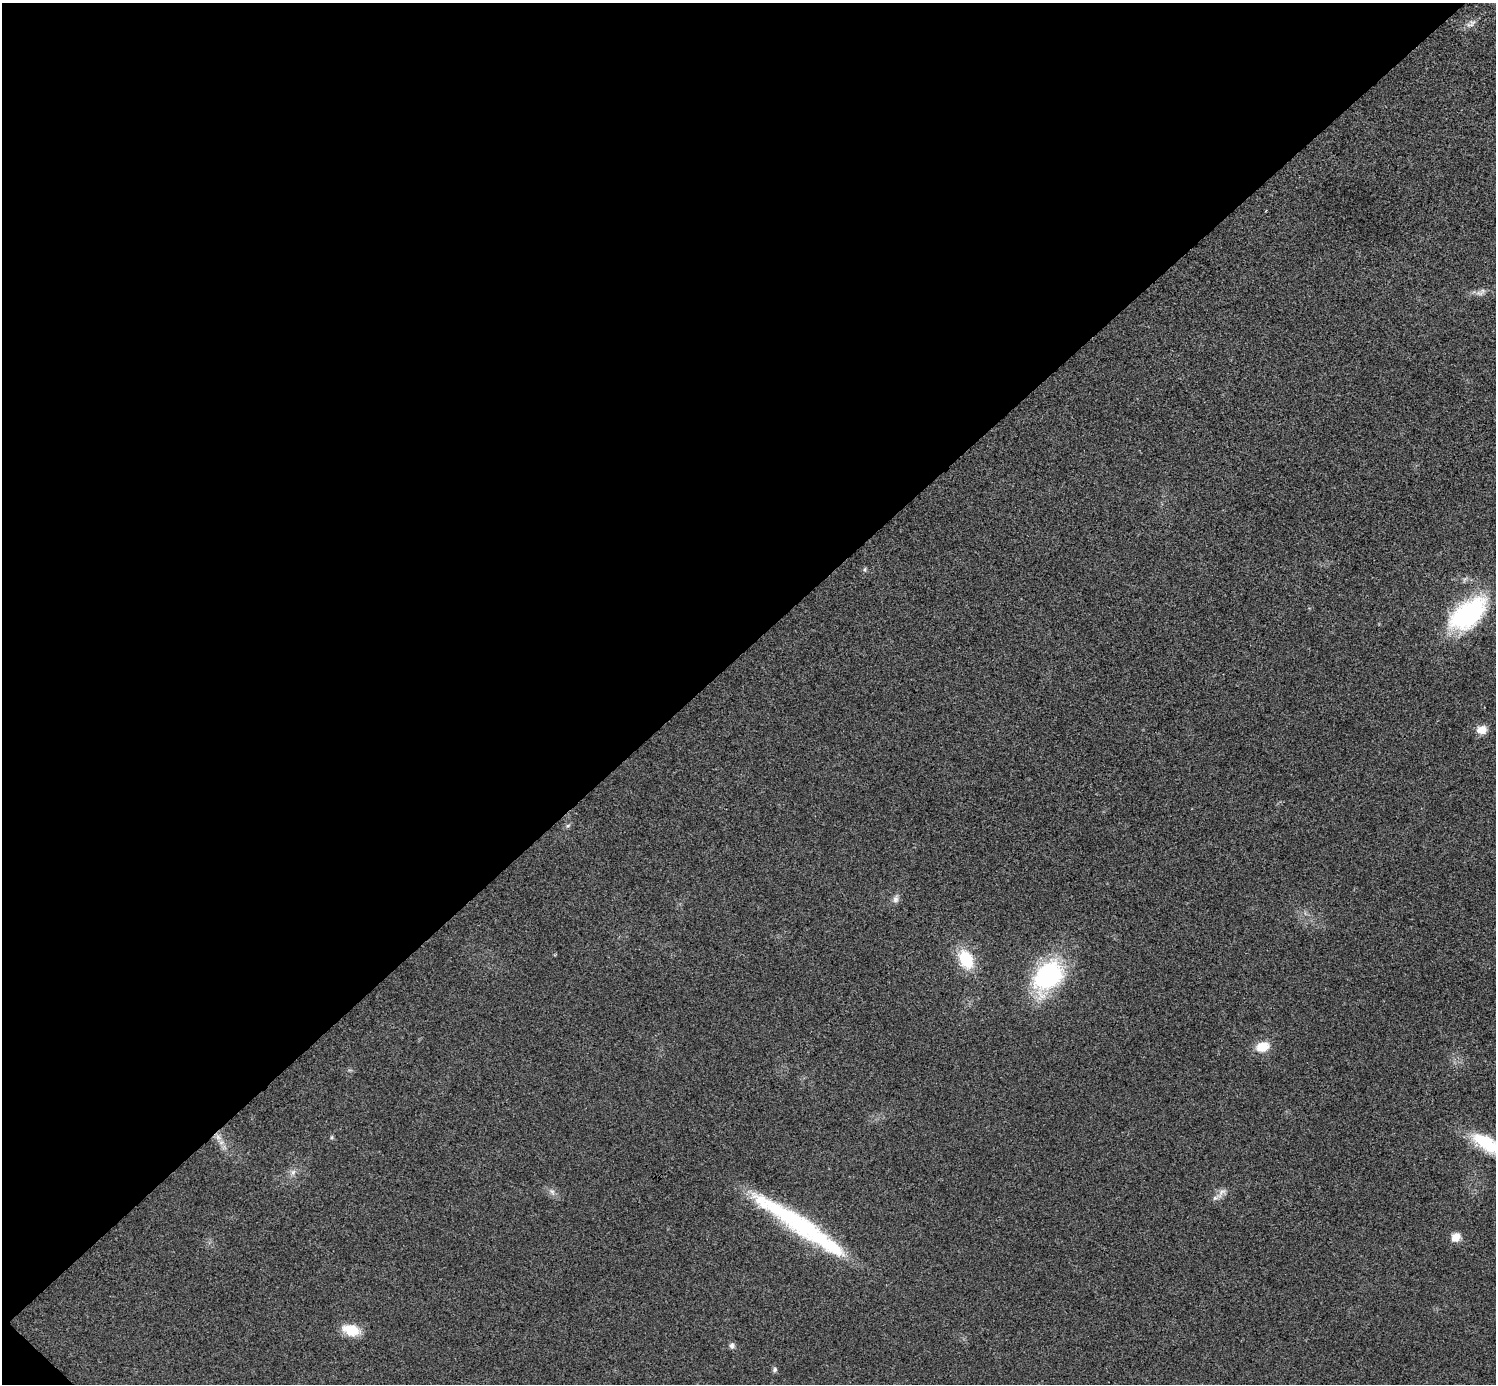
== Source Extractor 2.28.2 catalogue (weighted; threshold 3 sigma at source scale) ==
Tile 5 of 4 x 4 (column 1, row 2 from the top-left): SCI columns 4-1497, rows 2922-4303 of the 5985 x 5985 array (HDU 1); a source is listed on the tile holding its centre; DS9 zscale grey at full resolution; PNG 1498 x 1386 px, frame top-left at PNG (2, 3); no overlay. Shown black and unused: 47% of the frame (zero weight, under 3 of 4 exposures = <1% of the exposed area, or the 3 px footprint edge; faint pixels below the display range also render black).
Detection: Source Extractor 2.28.2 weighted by HDU 2 'WHT'; one run over the whole footprint, this tile lists its part. Background 0.022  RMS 0.0054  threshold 0.0242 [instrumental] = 3 sigma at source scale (4.5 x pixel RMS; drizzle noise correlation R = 1.50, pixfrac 1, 0.05/0.05 arcsec/px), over >= 5 px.
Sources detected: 22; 1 inside a brighter object's white glare — not listed; the other 21 listed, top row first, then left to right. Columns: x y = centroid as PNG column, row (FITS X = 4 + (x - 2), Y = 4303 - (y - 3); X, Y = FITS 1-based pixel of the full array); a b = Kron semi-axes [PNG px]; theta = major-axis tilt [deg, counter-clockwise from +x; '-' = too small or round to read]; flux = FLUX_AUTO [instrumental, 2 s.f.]
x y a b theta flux
1472 23 12 9 52 2.7
1479 293 13 6 -1 2.8
865 569 6 4 72 0.75
1468 614 44 23 39 73
1481 730 10 8 10 6.4
568 826 7 5 22 1.2
896 899 11 7 75 2.3
966 959 21 14 -64 22
1048 976 38 25 54 69
1262 1047 15 10 17 9.8
218 1137 11 7 -66 3.8
331 1137 6 4 89 0.77
1488 1144 42 14 -30 27
293 1172 9 6 74 2.3
552 1192 11 6 -56 2.3
1221 1193 20 6 48 3.6
796 1222 105 19 -32 83
1456 1237 11 9 44 5
351 1330 20 12 -15 12
732 1345 8 7 - 1.9
775 1369 7 6 - 1.2
Isophote crosses this tile's border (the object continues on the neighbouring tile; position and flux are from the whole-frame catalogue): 1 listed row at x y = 1488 1144